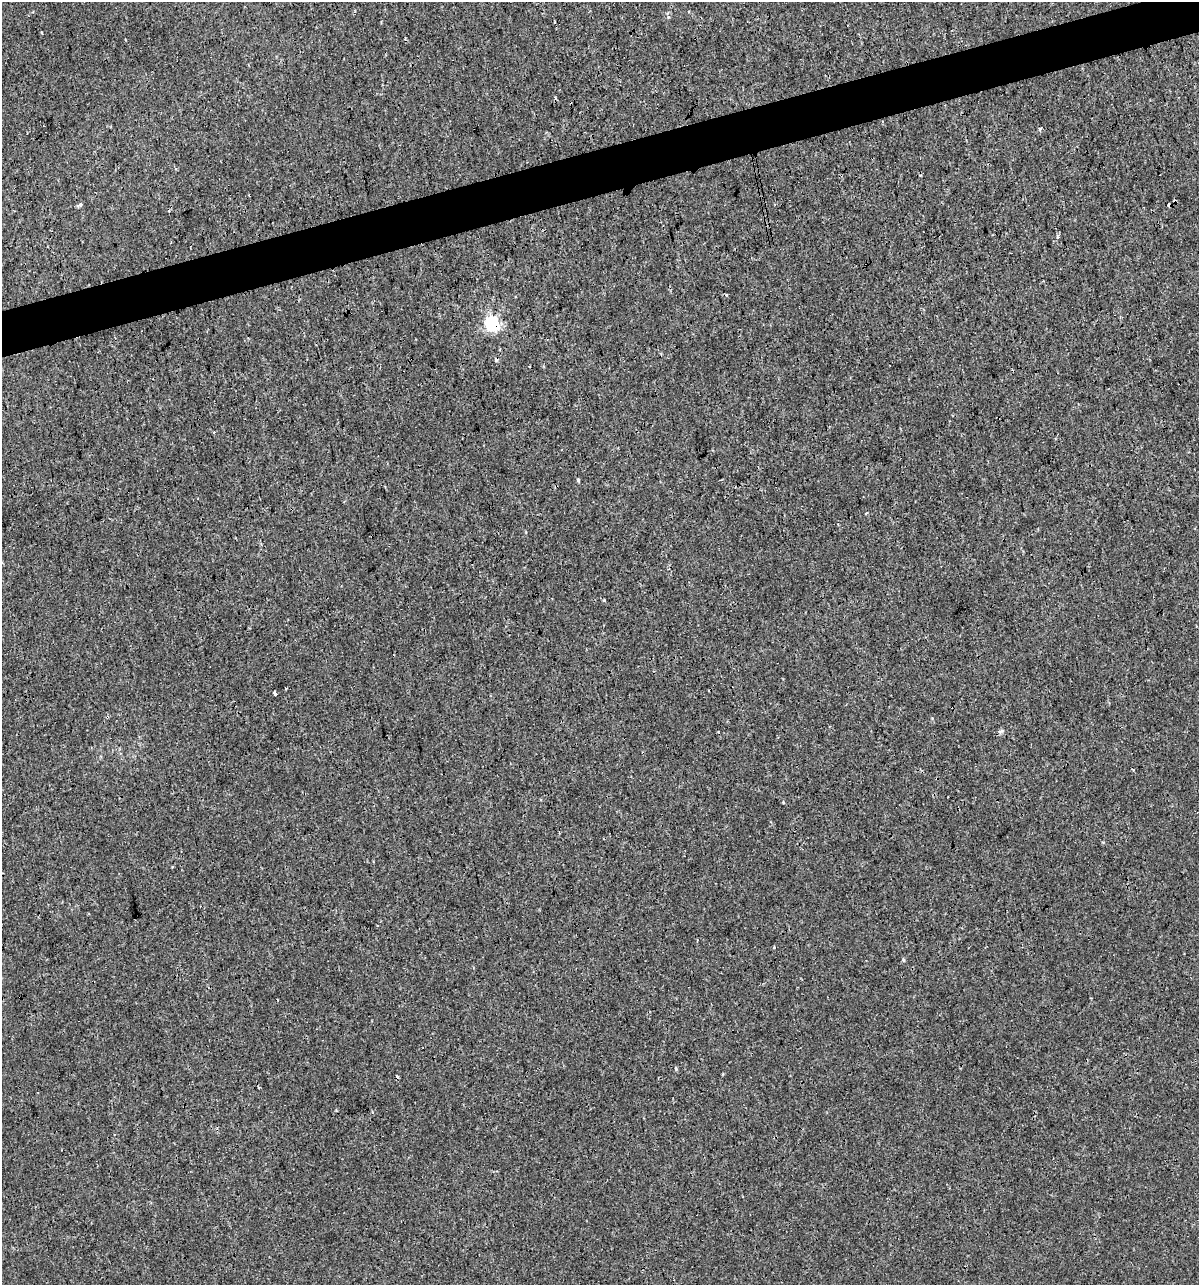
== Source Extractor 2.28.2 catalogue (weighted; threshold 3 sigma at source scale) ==
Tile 10 of 4 x 4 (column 2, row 3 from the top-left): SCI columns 1244-2440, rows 1284-2566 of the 4930 x 5132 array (HDU 1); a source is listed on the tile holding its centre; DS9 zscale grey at full resolution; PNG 1201 x 1287 px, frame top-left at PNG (2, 2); no overlay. Shown black and unused: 4% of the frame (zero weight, under 3 of 4 exposures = <1% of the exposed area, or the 3 px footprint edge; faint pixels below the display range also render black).
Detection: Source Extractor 2.28.2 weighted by HDU 2 'WHT'; one run over the whole footprint, this tile lists its part. Background 9.33e-05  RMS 0.0017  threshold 0.00783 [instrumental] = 3 sigma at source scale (4.5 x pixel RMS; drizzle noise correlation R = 1.50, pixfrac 1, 0.0396/0.0396 arcsec/px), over >= 5 px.
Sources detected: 21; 6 cosmic-ray / hot-pixel residue — not listed; the other 15 listed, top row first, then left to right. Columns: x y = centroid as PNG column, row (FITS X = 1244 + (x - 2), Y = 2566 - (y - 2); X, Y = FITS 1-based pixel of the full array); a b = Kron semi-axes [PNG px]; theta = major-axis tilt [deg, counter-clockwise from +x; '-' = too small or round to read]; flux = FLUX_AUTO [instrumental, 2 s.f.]
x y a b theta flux
555 22 3 2 - 0.14
1040 129 4 3 - 0.36
1175 201 4 3 - 0.69
81 204 5 4 - 0.41
1058 237 8 3 85 0.28
493 324 6 6 - 38
214 432 3 3 - 0.14
578 480 4 3 - 0.26
866 513 3 3 - 0.2
285 688 3 2 - 0.15
275 693 5 3 - 0.82
377 926 3 2 - 0.14
774 947 4 3 - 0.14
903 960 5 4 - 0.25
676 1068 5 4 - 0.2
Overlapping masked pixels (flux is a lower limit): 2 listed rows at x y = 1175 201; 493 324